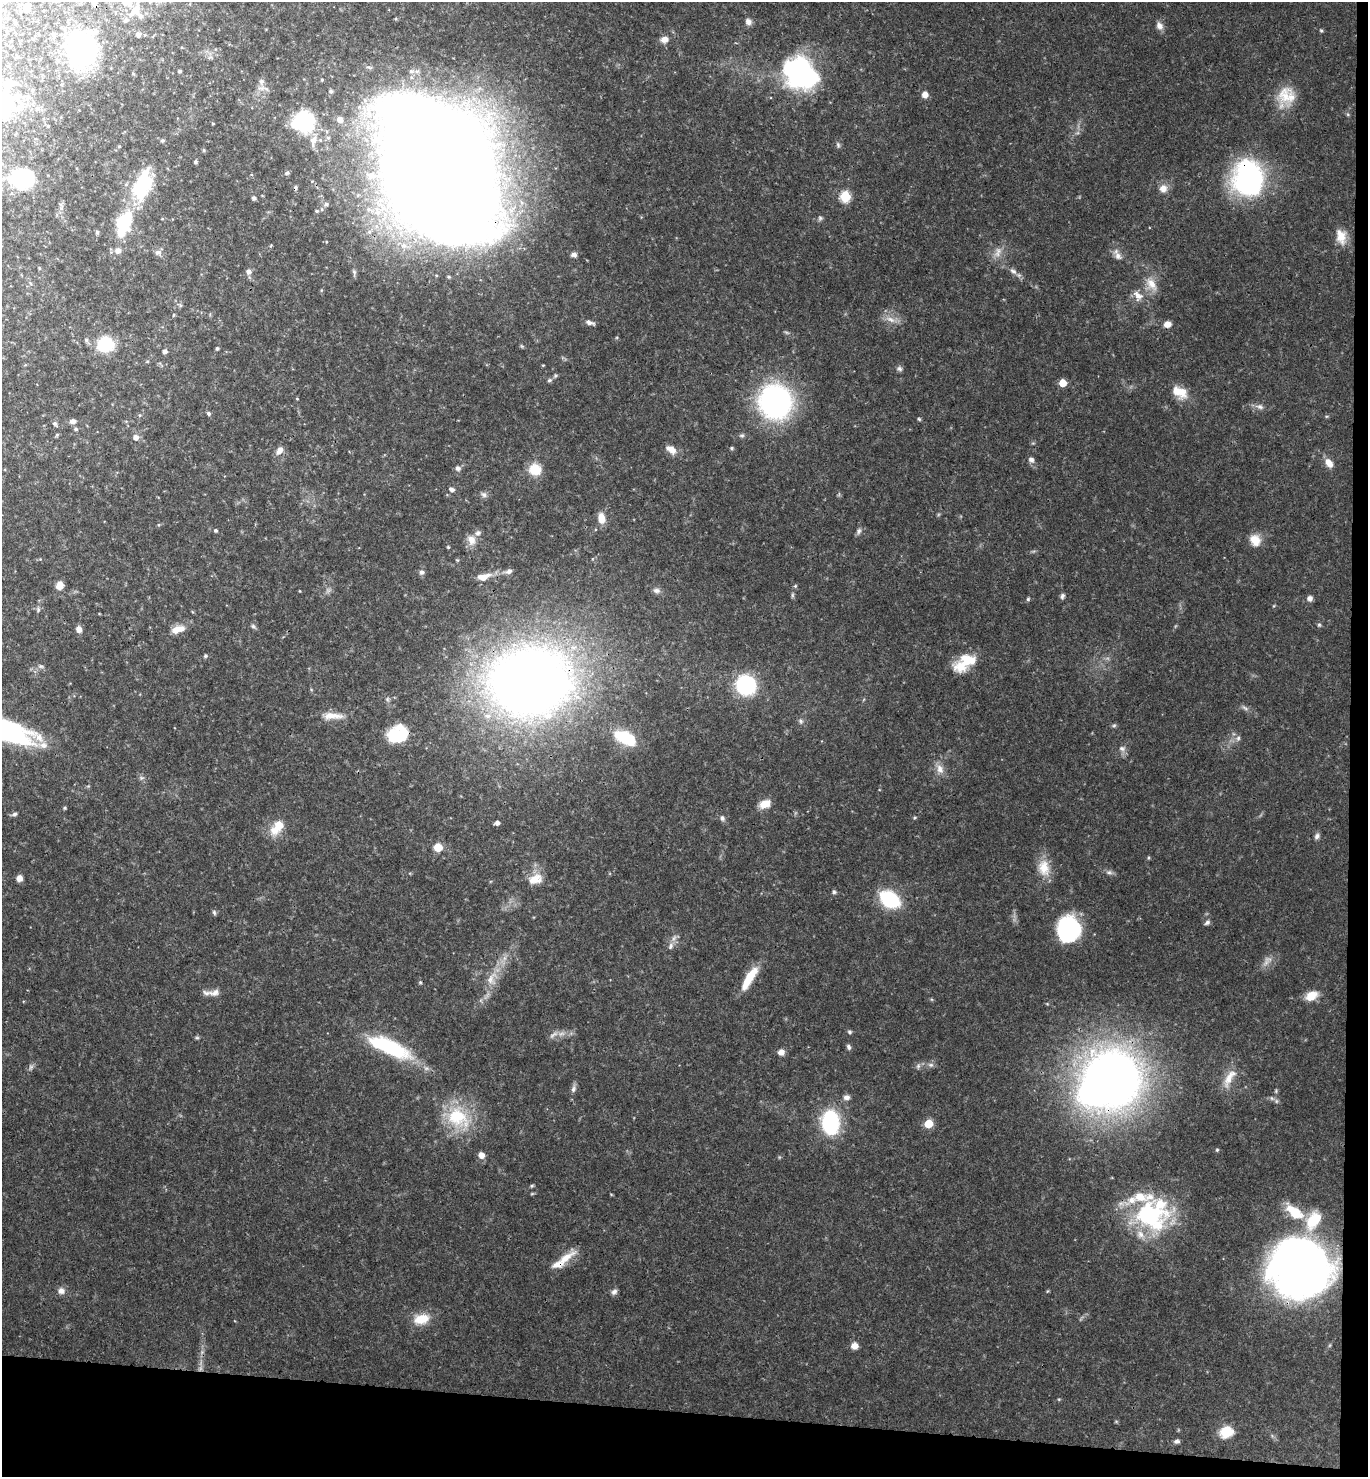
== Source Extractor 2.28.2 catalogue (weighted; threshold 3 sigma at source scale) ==
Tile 9 of 3 x 3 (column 3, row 3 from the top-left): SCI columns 2892-4257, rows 11-1485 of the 4515 x 4443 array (HDU 1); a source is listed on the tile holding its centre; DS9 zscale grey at full resolution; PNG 1370 x 1479 px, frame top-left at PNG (2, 2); no overlay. Shown black and unused: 6% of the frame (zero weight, under 3 of 4 exposures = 6% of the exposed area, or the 3 px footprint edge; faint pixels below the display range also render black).
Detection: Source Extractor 2.28.2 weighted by HDU 2 'WHT'; one run over the whole footprint, this tile lists its part. Background 0.0672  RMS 0.0037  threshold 0.0166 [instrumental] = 3 sigma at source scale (4.5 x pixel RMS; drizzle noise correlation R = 1.50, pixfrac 1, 0.05/0.05 arcsec/px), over >= 5 px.
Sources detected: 199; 3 too faint to see at this stretch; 6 inside a brighter object's white glare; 2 cosmic-ray / hot-pixel residue — not listed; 15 inside a brighter listed object's ellipse — not listed separately; the other 173 listed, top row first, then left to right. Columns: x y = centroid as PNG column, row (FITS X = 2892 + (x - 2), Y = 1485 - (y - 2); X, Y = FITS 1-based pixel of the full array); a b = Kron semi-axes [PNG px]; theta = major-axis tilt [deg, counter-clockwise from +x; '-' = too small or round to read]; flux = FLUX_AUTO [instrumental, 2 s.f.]
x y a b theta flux
125 2 17 9 -26 3.8
26 8 8 6 78 1.6
133 12 30 10 60 5.6
7 18 4 3 - 0.29
748 22 9 8 - 1.6
1159 26 10 8 -59 2.2
1321 30 5 4 - 0.46
138 34 5 4 - 1.7
665 39 9 6 18 2.8
82 49 38 32 90 46
179 71 4 4 - 0.57
805 78 35 20 6 53
261 81 7 7 - 1.3
9 83 18 9 -7 3.4
331 91 6 5 - 0.83
925 94 6 6 - 2.9
1286 97 27 22 68 10
340 119 6 6 - 3.1
305 121 18 13 -76 36
213 124 3 2 - 0.36
313 141 15 9 75 3.5
838 145 8 5 -80 0.79
119 146 4 4 - 0.38
195 162 4 4 - 0.77
439 171 108 77 -62 1600
287 173 5 4 - 0.79
22 178 26 21 -10 28
1249 178 31 26 -72 82
143 179 56 15 62 20
1163 188 11 10 - 3
845 197 6 5 - 27
254 198 5 4 - 0.7
326 204 6 5 - 0.93
316 211 5 4 - 0.52
820 218 7 6 - 0.8
97 232 5 4 - 0.72
1341 237 20 13 -77 5.2
118 251 7 7 - 2.3
158 252 10 7 -3 1.5
998 252 17 9 69 3.2
574 255 7 6 - 1.2
1118 256 13 9 -48 2.3
1013 271 11 6 -28 1.6
248 272 6 6 - 1.6
1151 284 20 11 -58 5.1
321 290 5 3 - 0.35
1138 296 15 10 -51 3.5
180 305 6 5 - 0.62
173 315 5 3 - 0.31
890 319 16 7 -26 2.8
590 323 11 5 -17 1.4
1167 324 7 6 - 2.9
86 340 5 5 - 0.72
105 344 13 12 - 21
217 348 4 4 - 0.61
164 351 5 4 - 1.3
147 361 5 3 - 0.38
899 369 8 7 - 0.99
549 380 6 5 - 0.75
1063 383 5 5 - 8.4
1181 391 21 13 -61 5.8
297 399 4 3 - 0.3
775 402 26 25 - 100
1260 407 11 7 -22 1.6
209 414 6 4 -47 0.82
140 415 5 5 - 0.53
919 419 5 4 - 0.47
73 421 8 6 8 1.5
55 423 5 5 - 0.92
75 429 5 5 - 0.7
57 435 6 4 47 0.47
742 435 8 5 5 0.76
136 437 6 6 - 2.1
732 448 5 4 - 0.55
671 449 14 8 -32 3.3
280 450 9 7 56 2.7
1031 460 9 7 -54 1.4
1329 463 12 7 -56 3.3
458 468 6 6 - 1.4
535 469 13 12 - 7.5
452 489 6 5 - 1.3
484 494 8 7 - 1.2
601 518 13 8 -82 4.1
215 530 4 3 - 0.65
859 531 9 6 59 1.1
471 540 14 11 -75 3.6
1255 540 15 12 -58 4.7
448 547 4 4 - 0.38
509 571 10 6 16 1.4
422 572 6 6 - 1.2
483 577 19 8 15 4.2
59 585 9 8 - 3.2
795 586 5 4 - 0.47
656 591 10 7 -1 1.4
792 595 7 4 -90 0.62
1062 596 8 5 71 0.93
1310 598 6 6 - 1.5
1028 599 5 5 - 0.52
38 610 7 5 72 0.76
1319 625 6 5 - 0.6
253 626 8 5 -44 0.8
79 629 8 6 -71 1.9
178 629 18 9 17 4.5
205 656 6 5 - 0.58
968 659 22 14 -13 7.7
41 666 8 4 -19 0.76
530 681 62 52 7 500
746 685 14 13 - 44
1245 708 11 4 -40 0.96
332 716 30 9 -3 4.9
800 721 8 5 -54 0.92
1114 725 6 5 - 0.63
2 729 68 19 -19 79
398 734 22 18 22 16
626 738 21 11 -26 18
1238 738 7 6 - 1
1122 748 9 7 -4 1.5
940 769 14 9 -71 3
765 804 13 9 23 4.5
65 808 5 4 - 0.44
14 814 6 5 - 0.85
722 818 7 6 - 1
915 818 5 3 - 0.46
497 823 5 4 - 1.6
279 825 14 10 57 6.8
1317 836 8 6 55 1.1
438 847 6 6 - 8.3
1044 868 23 15 -77 7
1109 872 9 6 -9 1.2
19 878 7 6 - 2.1
535 879 19 13 16 5.3
834 892 6 5 - 0.71
890 899 14 9 -32 41
214 912 7 5 -74 0.68
1207 922 7 5 48 1.1
1070 929 25 20 19 34
671 946 10 7 72 1.7
1267 961 18 8 55 2.7
749 978 31 8 59 9.3
491 979 22 14 76 6.5
420 982 5 4 - 0.42
214 992 16 8 13 2.5
1311 996 16 10 27 5
849 1032 6 5 - 0.65
197 1038 6 4 0 0.55
389 1047 53 16 -24 32
849 1047 7 5 -66 0.94
781 1052 7 7 - 2.2
931 1065 8 6 0 1.2
918 1066 8 6 87 0.94
31 1067 8 5 60 1
1111 1078 42 39 -50 360
1229 1078 31 10 60 5.7
573 1089 10 6 74 1.4
846 1097 9 7 7 1.5
1272 1098 7 5 -44 0.96
458 1117 35 25 -29 21
830 1122 19 13 -86 41
928 1124 5 5 - 12
1217 1150 5 4 - 0.47
481 1155 7 6 - 2.5
532 1186 6 4 1 0.48
1294 1212 24 11 -38 11
1152 1214 47 42 12 49
565 1258 32 9 35 6.3
1299 1267 55 52 -31 220
61 1291 8 8 - 2.1
614 1292 8 6 41 1.2
421 1319 20 12 17 7.5
855 1346 7 7 - 2.7
1059 1399 5 3 - 0.36
1226 1432 14 11 21 8
1177 1441 7 5 9 0.98
Overlapping masked pixels (flux is a lower limit): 5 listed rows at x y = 439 171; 1249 178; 530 681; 2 729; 1111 1078
Isophote crosses this tile's border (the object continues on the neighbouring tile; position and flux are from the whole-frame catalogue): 5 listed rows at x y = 125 2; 133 12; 439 171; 22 178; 2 729